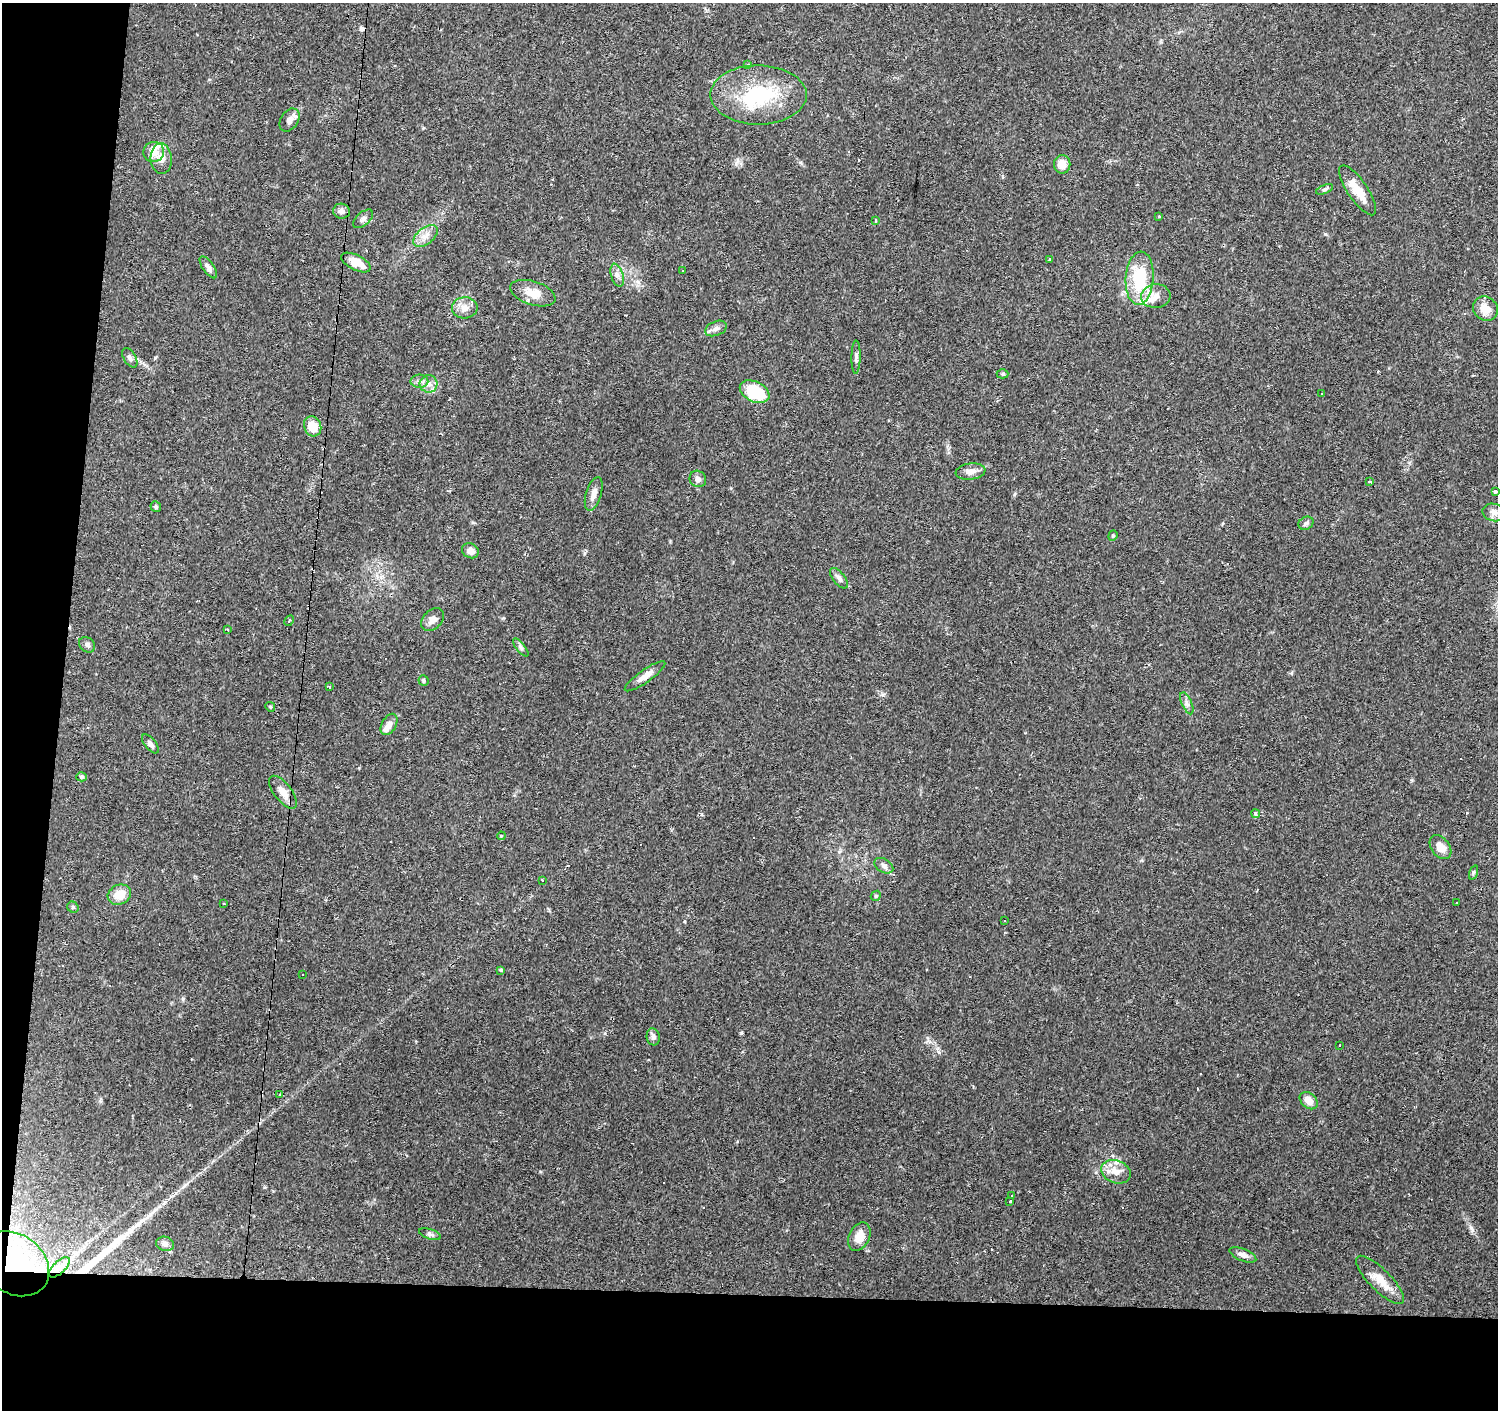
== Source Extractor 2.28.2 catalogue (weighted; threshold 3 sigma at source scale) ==
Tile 7 of 3 x 3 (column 1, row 3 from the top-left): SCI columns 1-1496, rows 226-1633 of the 4493 x 4730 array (HDU 1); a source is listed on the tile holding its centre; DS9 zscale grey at full resolution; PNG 1500 x 1412 px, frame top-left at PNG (2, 3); each listed source drawn as its Kron ellipse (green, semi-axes under 4 px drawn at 4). Shown black and unused: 12% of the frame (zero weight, under 2 of 3 exposures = <1% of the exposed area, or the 3 px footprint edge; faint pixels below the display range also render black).
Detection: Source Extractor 2.28.2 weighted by HDU 2 'WHT'; one run over the whole footprint, this tile lists its part. Background 0.0983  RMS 0.0063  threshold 0.0282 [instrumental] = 3 sigma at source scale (4.5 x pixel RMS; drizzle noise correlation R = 1.50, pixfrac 1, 0.0396/0.0396 arcsec/px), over >= 5 px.
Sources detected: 112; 2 inside a brighter object's white glare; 18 cosmic-ray / hot-pixel residue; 1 long thin detection or spike segment (spike, bleed or trail) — neither listed nor drawn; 6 inside a brighter listed object's ellipse — not listed separately; the other 85 listed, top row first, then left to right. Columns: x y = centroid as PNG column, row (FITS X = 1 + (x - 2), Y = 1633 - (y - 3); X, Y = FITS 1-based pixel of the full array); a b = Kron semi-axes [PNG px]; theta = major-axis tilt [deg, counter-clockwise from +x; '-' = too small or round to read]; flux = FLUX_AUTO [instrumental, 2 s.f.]
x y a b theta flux
748 65 3 3 - 1.5
758 95 48 29 0 49
289 120 12 8 56 4
154 152 10 10 - 7.2
161 159 15 10 -86 5.6
1062 164 9 8 - 6.8
1324 189 9 4 22 1.2
1358 190 29 10 -56 12
341 211 8 7 - 2.8
1159 216 3 3 - 1.6
363 219 12 6 41 2.2
875 220 3 3 - 1.5
425 236 14 8 38 5
1049 259 3 3 - 1.8
356 262 16 7 -27 8.3
208 267 13 5 -54 2.7
683 271 3 2 - 0.42
617 275 12 6 -73 2.8
1140 278 26 14 86 32
533 293 23 11 -18 9.2
1156 296 14 12 6 6
465 308 13 10 2 5.5
1485 309 13 11 -37 8
716 328 11 7 22 2.8
856 357 17 4 89 1.9
130 358 11 6 -58 2.1
1002 374 6 4 1 0.9
419 381 9 6 0 2.4
429 384 9 9 - 3.7
755 392 16 10 -26 32
1322 393 3 2 - 0.46
313 426 10 8 -67 10
971 471 15 8 8 4.3
698 479 8 8 - 2.5
1370 482 3 2 - 1.6
1496 492 4 3 - 3.8
594 494 17 7 73 4.4
156 507 5 5 - 1.2
1494 512 11 8 -15 4.3
1306 523 8 6 27 1.8
1113 536 5 4 - 0.8
470 551 9 7 -29 4.3
839 578 12 6 -51 2.4
433 620 13 9 45 4.2
289 621 5 3 - 0.83
227 630 3 2 - 1.4
87 645 9 7 -42 2.2
521 648 11 4 -50 1.5
645 676 24 6 35 5.6
423 681 5 5 - 0.97
329 687 3 3 - 0.89
1187 703 12 5 -66 2.1
270 707 5 4 - 0.7
389 724 11 7 60 4.1
150 744 11 5 -50 2.2
81 777 5 4 - 1
283 792 19 9 -53 6.9
1255 814 4 4 - 1.5
501 836 4 3 - 0.54
1440 847 13 9 -52 6.2
884 866 10 6 -32 2.3
1473 872 7 3 71 0.86
542 880 3 3 - 0.96
119 895 12 9 23 9.7
876 896 5 4 - 0.85
1457 903 3 3 - 1.2
224 904 3 2 - 0.68
73 907 6 5 - 1.1
1004 921 3 2 - 0.77
501 970 4 3 - 1.1
302 974 2 2 - 0.42
653 1037 8 6 -81 2.3
1340 1045 3 3 - 1.4
280 1094 3 2 - 0.67
1309 1101 10 7 -42 6.1
1116 1172 15 11 -21 7.1
1012 1195 3 2 - 0.75
1010 1201 3 3 - 12
430 1234 11 5 -18 1.9
859 1237 15 10 65 7.5
165 1244 9 7 -16 2.7
1243 1255 14 6 -22 3.2
14 1264 38 29 -36 36
59 1267 13 6 44 4
1380 1280 32 11 -45 11
Overlapping masked pixels (flux is a lower limit): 1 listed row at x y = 14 1264
Isophote crosses this tile's border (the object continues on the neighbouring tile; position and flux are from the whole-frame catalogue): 1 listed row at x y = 1496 492
Unlisted compact peaks at least as high as the median listed source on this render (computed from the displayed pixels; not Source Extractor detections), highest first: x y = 1471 1228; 1325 234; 883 695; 800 162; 503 618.